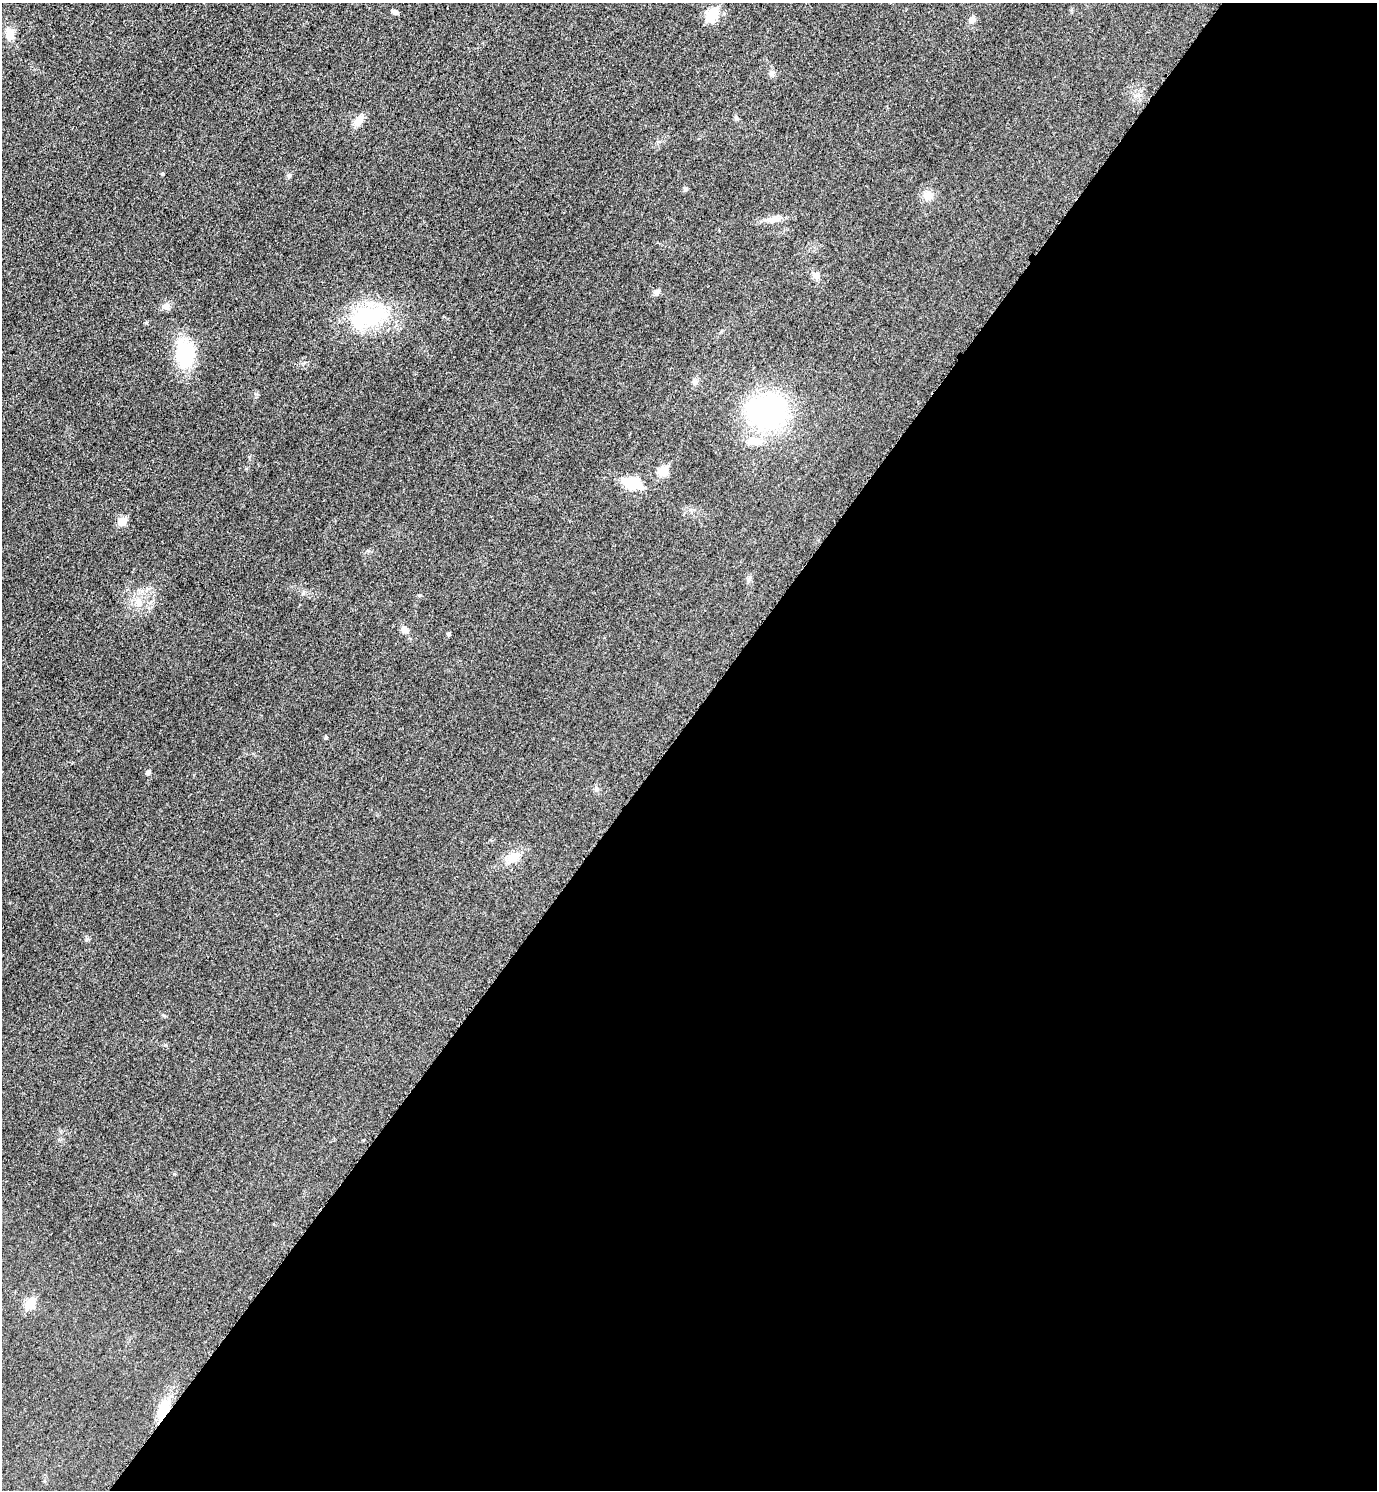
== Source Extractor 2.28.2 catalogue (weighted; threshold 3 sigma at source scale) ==
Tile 12 of 4 x 4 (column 4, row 3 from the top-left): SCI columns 4297-5671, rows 1511-2998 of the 5988 x 5986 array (HDU 1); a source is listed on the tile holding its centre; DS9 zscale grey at full resolution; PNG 1379 x 1492 px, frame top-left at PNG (2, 3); no overlay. Shown black and unused: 52% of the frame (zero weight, under 3 of 5 exposures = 2% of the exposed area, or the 3 px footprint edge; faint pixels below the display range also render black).
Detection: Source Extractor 2.28.2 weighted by HDU 2 'WHT'; one run over the whole footprint, this tile lists its part. Background 0.0321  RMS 0.0055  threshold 0.0249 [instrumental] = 3 sigma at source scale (4.5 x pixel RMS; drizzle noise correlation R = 1.50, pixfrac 1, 0.05/0.05 arcsec/px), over >= 5 px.
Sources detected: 33; all 33 listed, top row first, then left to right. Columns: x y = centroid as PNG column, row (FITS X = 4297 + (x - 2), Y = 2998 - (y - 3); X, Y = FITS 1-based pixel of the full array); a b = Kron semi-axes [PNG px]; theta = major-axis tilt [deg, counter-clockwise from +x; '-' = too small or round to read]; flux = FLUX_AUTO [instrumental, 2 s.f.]
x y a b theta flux
395 12 8 5 -30 1.5
712 15 7 6 - 38
972 19 9 7 49 2.7
10 34 17 12 -83 6.3
772 73 8 7 - 2.2
1138 95 7 5 0 1.4
736 118 6 6 - 0.96
358 121 12 8 52 6
289 175 7 5 -90 1.2
685 188 6 5 - 1.1
928 195 13 11 6 5.5
773 219 24 8 8 5.2
816 276 10 9 - 2.5
657 292 9 7 60 1.9
166 306 10 9 - 3
368 316 49 26 17 50
185 354 24 17 83 38
695 382 8 8 - 2.1
766 411 40 32 -2 110
753 441 21 11 -10 8.1
663 471 6 5 - 23
632 483 16 9 -18 20
122 521 6 5 - 14
749 579 10 5 63 1.4
139 603 16 9 -86 5.5
404 629 10 8 -50 2.8
449 633 4 4 - 1
326 737 5 4 - 0.96
148 772 5 4 - 1.7
596 789 6 5 - 1.1
512 858 22 12 32 8.2
30 1304 6 5 - 22
163 1409 29 12 68 13
Overlapping masked pixels (flux is a lower limit): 1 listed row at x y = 163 1409
Unlisted compact peaks at least as high as the median listed source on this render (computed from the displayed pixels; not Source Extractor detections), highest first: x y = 146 323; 174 1174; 87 939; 256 394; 163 1015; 165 1045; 303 593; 368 551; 421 595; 246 468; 249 457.